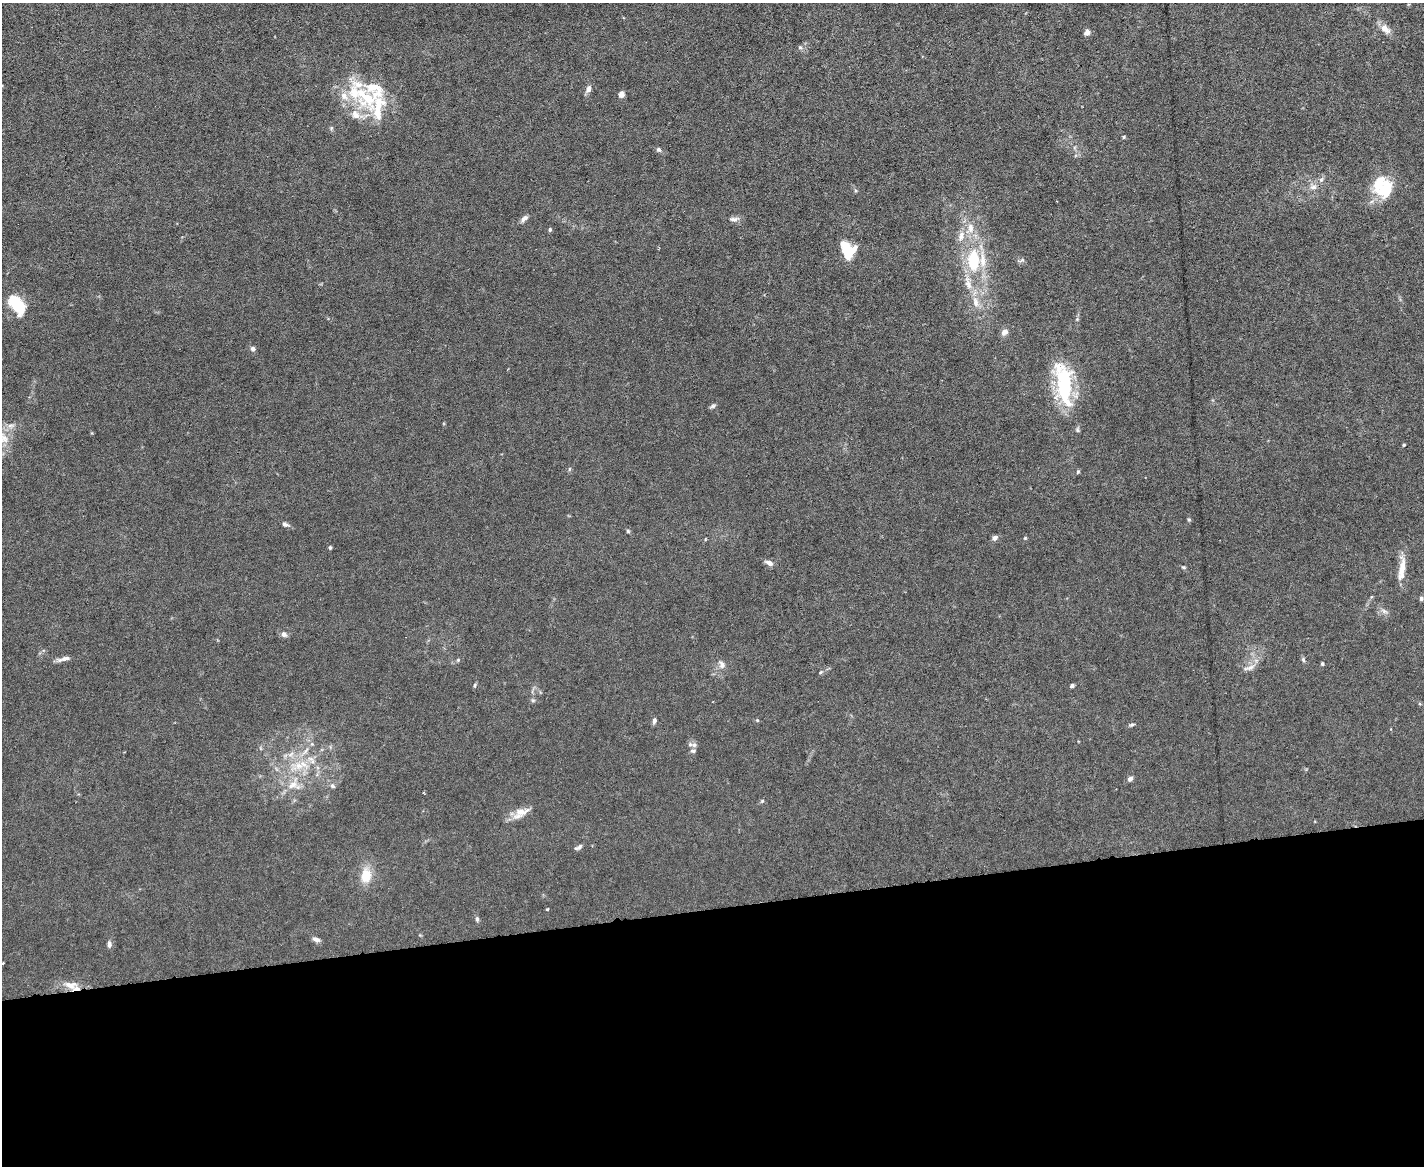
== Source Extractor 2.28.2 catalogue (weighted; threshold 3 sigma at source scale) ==
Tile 11 of 3 x 4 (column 2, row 4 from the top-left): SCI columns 1660-3081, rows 1-1164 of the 4630 x 4656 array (HDU 1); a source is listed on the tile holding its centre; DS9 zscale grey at full resolution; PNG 1426 x 1168 px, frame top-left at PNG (2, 3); no overlay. Shown black and unused: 22% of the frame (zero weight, under 3 of 6 exposures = <1% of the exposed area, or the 3 px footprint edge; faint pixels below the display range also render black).
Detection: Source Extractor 2.28.2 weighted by HDU 2 'WHT'; one run over the whole footprint, this tile lists its part. Background 0.0197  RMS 0.0027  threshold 0.0112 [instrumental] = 3 sigma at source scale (4.09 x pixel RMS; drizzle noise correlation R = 1.36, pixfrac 0.8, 0.05/0.05 arcsec/px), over >= 5 px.
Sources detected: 83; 1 inside a brighter object's white glare — not listed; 14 inside a brighter listed object's ellipse — not listed separately; the other 68 listed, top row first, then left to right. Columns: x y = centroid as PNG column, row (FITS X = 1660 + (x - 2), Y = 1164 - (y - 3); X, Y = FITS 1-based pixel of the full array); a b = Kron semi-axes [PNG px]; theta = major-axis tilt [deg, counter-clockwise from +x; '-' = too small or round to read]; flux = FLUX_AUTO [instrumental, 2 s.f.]
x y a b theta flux
1385 29 15 8 -43 2.2
1087 32 6 6 - 1.3
800 47 5 5 - 0.45
588 89 9 6 75 1.1
621 94 5 5 - 1.8
365 96 44 25 -49 16
331 128 5 5 - 0.38
1124 137 4 4 - 0.29
658 149 7 5 -43 0.56
1321 180 6 5 - 0.55
1313 187 10 6 8 1.1
1384 191 23 16 30 8.1
524 219 9 5 42 1.2
733 219 12 5 3 1
970 228 15 9 -86 2.7
550 230 5 4 - 0.41
961 236 13 8 75 2
848 253 18 11 43 5.8
973 260 28 15 90 13
976 302 17 8 -75 2.5
17 304 21 11 -55 11
1005 332 10 7 36 1.2
253 349 6 5 - 0.76
1065 386 55 19 -85 19
713 406 7 5 17 0.53
1404 445 4 3 - 0.25
569 469 6 3 71 0.3
1078 472 5 4 - 0.35
1189 520 5 3 - 0.28
285 524 7 5 -25 0.75
628 531 6 4 -47 0.32
994 538 6 6 - 0.84
1025 538 5 3 - 0.25
330 548 4 3 - 0.38
769 563 9 5 -26 1.4
1183 567 5 4 - 0.32
1402 568 30 8 80 3.6
1421 599 6 5 - 0.48
1384 611 9 4 -36 0.75
284 634 7 6 - 1
64 659 18 5 14 1.2
458 660 4 4 - 0.28
1303 660 7 4 -71 0.45
722 664 11 8 -61 1.3
1322 664 4 4 - 0.35
1251 667 14 7 24 1.5
475 685 6 3 71 0.32
1072 686 5 4 - 0.48
654 720 8 5 73 0.71
757 720 5 4 - 0.25
1132 725 8 4 18 0.42
690 744 8 7 - 0.93
305 751 14 5 50 1.5
291 754 10 5 36 1.1
299 766 23 11 26 5.7
1130 779 6 5 - 0.84
293 785 20 12 44 4.2
332 786 7 6 - 0.62
762 801 5 4 - 0.31
522 811 22 11 14 3
580 846 9 5 52 0.67
366 875 18 12 84 4.7
547 909 3 3 - 0.32
477 919 7 5 -89 0.49
316 939 9 5 -18 0.97
109 944 9 6 -90 0.8
3 963 4 3 - 0.26
70 985 20 11 -6 3
Overlapping masked pixels (flux is a lower limit): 1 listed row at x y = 70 985